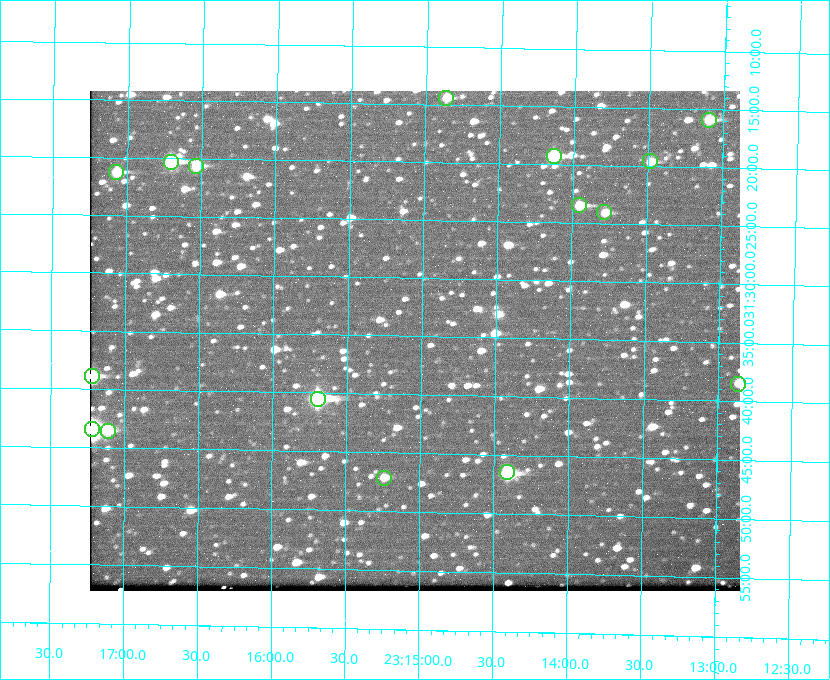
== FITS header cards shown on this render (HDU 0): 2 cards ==
NAXIS1  =                  650 / Width of table row in bytes
NAXIS2  =                  500 / Number of rows in table

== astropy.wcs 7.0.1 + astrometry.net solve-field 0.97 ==
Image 650 x 500 px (HDU 0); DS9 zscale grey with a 90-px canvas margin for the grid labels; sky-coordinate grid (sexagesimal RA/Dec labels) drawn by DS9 from the SOLVED WCS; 16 Tycho-2 reference stars matched to detected sources circled (green)
Header WCS: none
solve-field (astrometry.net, Tycho-2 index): SOLVED blind (the file carries no WCS)
Solved WCS: RA---TAN-SIP/DEC--TAN-SIP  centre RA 23:15:03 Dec +31:35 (348.76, +31.59 deg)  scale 5.17 arcsec/px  FOV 56.0' x 42.9'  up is +179 deg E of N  parity flipped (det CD > 0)
(file carries no celestial WCS; the grid is the blind solution)
Tycho-2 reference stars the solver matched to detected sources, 16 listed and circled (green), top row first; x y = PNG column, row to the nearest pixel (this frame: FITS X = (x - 90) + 1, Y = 500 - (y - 91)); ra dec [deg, ICRS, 3 dp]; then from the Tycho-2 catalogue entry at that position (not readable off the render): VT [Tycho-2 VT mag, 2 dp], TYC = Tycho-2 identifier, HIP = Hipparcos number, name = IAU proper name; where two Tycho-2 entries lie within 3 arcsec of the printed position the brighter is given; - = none
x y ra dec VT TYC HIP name
446 98 348.716 +31.241 10.71 2751-1879-1 - -
709 120 348.274 +31.265 10.04 2751-1349-1 - -
554 156 348.533 +31.321 8.95 2751-241-1 - -
650 161 348.371 +31.327 10.64 2751-1121-1 - -
171 162 349.176 +31.338 8.87 2752-38-1 - -
196 166 349.134 +31.344 10.32 2752-30-1 - -
116 172 349.268 +31.354 10.15 2752-13-1 - -
579 205 348.489 +31.392 10.19 2751-871-1 - -
604 212 348.446 +31.401 10.83 2751-661-1 - -
92 376 349.305 +31.647 9.68 2752-19-1 - -
738 384 348.216 +31.641 10.50 2751-2059-1 - -
318 399 348.924 +31.676 7.66 2752-472-1 114838 -
92 429 349.304 +31.724 8.18 2752-1095-1 114975 -
108 431 349.277 +31.726 11.07 2752-324-1 - -
507 472 348.603 +31.774 10.34 2751-877-1 - -
384 478 348.810 +31.787 10.96 2752-75-1 - -